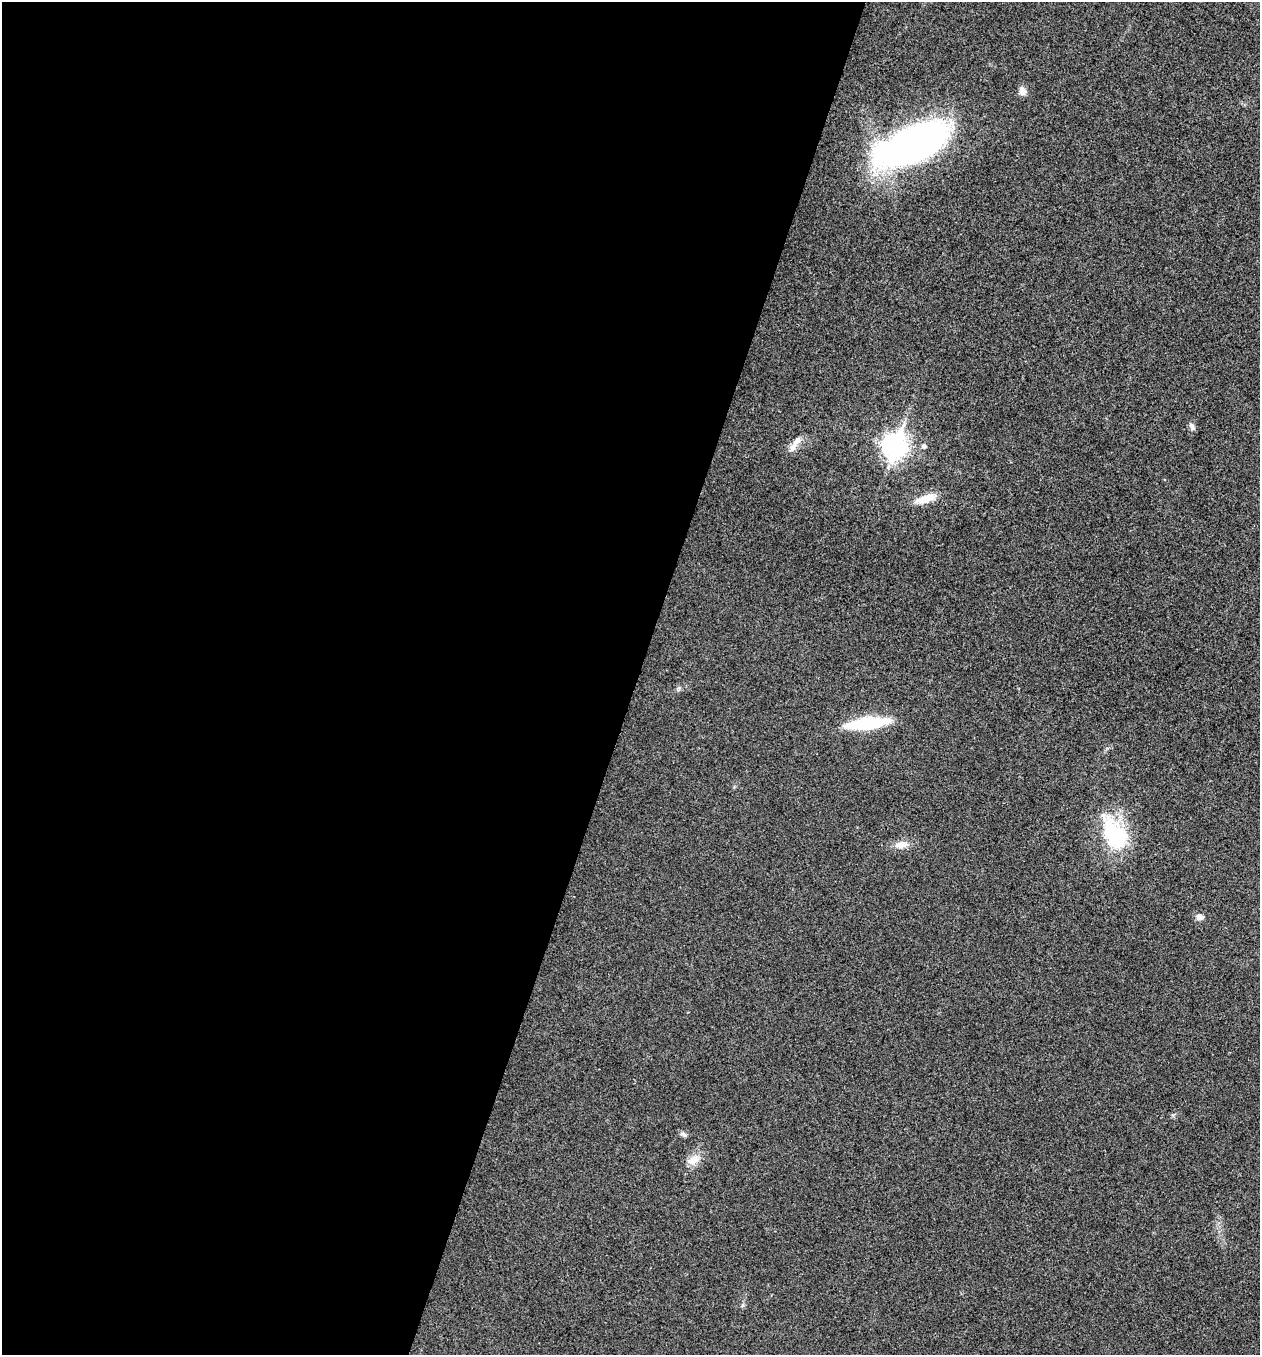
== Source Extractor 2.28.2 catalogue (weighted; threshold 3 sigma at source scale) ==
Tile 5 of 4 x 4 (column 1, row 2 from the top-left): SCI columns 136-1393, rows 2711-4063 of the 5431 x 5418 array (HDU 1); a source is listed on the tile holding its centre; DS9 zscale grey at full resolution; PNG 1262 x 1357 px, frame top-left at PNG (2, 2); no overlay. Shown black and unused: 51% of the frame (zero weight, under 3 of 4 exposures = <1% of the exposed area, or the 3 px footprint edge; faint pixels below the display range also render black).
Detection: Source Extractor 2.28.2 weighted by HDU 2 'WHT'; one run over the whole footprint, this tile lists its part. Background 0.0238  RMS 0.0052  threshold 0.0236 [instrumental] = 3 sigma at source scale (4.5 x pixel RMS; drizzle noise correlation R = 1.50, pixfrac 1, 0.05/0.05 arcsec/px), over >= 5 px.
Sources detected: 14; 1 inside a brighter listed object's ellipse — not listed separately; the other 13 listed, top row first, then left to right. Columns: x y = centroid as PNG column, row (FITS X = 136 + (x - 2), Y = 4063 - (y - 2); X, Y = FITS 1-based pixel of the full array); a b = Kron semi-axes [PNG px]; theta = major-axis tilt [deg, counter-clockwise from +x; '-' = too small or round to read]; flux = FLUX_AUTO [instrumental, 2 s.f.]
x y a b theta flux
1022 91 10 9 - 2.8
912 144 77 31 23 200
1192 427 11 6 -61 1.8
797 441 14 8 54 3.7
895 446 11 8 69 360
924 446 6 5 - 1.4
926 499 26 10 19 7.7
867 723 39 11 7 35
1115 834 44 26 -59 36
901 844 19 9 9 4.8
1200 917 10 7 -11 2.3
684 1134 10 5 -37 1.3
693 1160 18 12 33 5.8
Unlisted compact peaks at least as high as the median listed source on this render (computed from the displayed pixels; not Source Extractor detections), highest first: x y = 679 688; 743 1305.